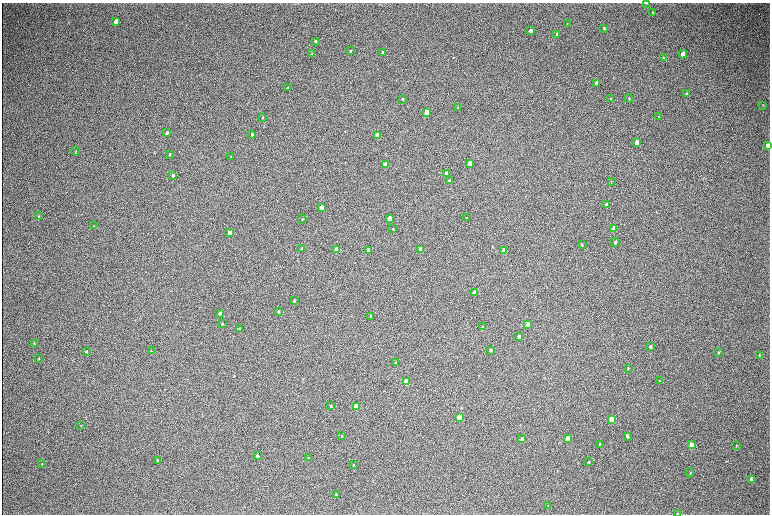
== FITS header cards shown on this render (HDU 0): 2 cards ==
NAXIS1  =                 1536 / length of data axis 1
NAXIS2  =                 1024 / length of data axis 2

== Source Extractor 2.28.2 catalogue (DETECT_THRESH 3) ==
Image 1536 x 1024 px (HDU 0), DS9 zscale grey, zoomed out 1/2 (1 PNG px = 2 x 2 image px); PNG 772 x 516 px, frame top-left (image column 1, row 1023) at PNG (2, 3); each listed source drawn as its Kron ellipse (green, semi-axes under 4 px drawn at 4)
Background 314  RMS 23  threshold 69.1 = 3 sigma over >= 5 px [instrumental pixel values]
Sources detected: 100; all 100 listed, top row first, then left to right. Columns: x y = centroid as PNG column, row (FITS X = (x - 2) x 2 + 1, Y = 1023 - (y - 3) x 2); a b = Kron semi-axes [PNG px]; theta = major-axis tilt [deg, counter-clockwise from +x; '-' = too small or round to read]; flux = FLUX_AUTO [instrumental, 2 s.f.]
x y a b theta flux
647 3 3 1 - 2600
652 13 3 2 - 2900
116 22 4 3 - 47000
567 24 2 1 - 2300
604 28 3 2 - 4200
530 31 3 3 - 17000
556 34 4 3 - 5000
315 41 3 3 - 5900
350 51 3 2 - 4300
382 53 3 3 - 12000
312 54 3 3 - 3700
683 54 4 3 - 74000
663 58 4 3 - 3500
596 83 3 3 - 20000
288 88 2 2 - 2300
686 93 4 3 - 4500
629 98 4 3 - 4600
402 99 3 2 - 5000
611 99 4 3 - 6100
763 105 3 2 - 2500
458 107 3 2 - 3200
427 112 3 3 - 150000
262 117 3 2 - 2900
659 117 3 2 - 2100
167 133 4 2 - 8500
252 134 3 2 - 6900
377 136 3 3 - 220000
637 143 4 3 - 92000
767 146 4 3 - 30000
75 151 4 2 - 2700
170 154 3 2 - 5000
231 157 3 2 - 5200
470 163 3 3 - 39000
386 164 3 3 - 130000
447 174 3 3 - 71000
173 175 4 3 - 6900
449 181 3 3 - 20000
611 182 3 2 - 1500
606 205 3 3 - 24000
321 208 3 3 - 74000
39 216 3 2 - 2600
389 218 3 3 - 67000
466 218 3 2 - 4600
302 219 4 2 - 3200
94 226 3 2 - 2500
393 229 3 2 - 4600
614 229 4 3 - 70000
230 233 3 3 - 62000
615 242 4 3 - 7600
582 245 3 2 - 2800
302 249 3 2 - 14000
420 249 3 3 - 75000
337 250 3 3 - 190000
368 250 3 2 - 15000
504 250 3 3 - 92000
474 293 3 3 - 90000
294 300 3 2 - 5100
278 311 3 2 - 9000
220 313 4 3 - 13000
370 316 3 2 - 9800
222 323 3 2 - 3400
528 324 3 3 - 44000
482 326 3 2 - 2800
239 328 4 3 - 3300
519 336 3 3 - 18000
34 343 4 2 - 3300
650 346 4 3 - 7900
490 350 3 2 - 8100
86 351 3 2 - 3800
151 351 3 3 - 3100
718 352 3 3 - 3400
759 355 3 2 - 3300
38 358 3 2 - 2800
396 362 3 3 - 4200
628 368 4 2 - 2900
659 381 3 2 - 2600
406 382 4 3 - 230000
331 406 4 3 - 5500
356 406 4 3 - 150000
459 417 4 3 - 340000
612 419 4 3 - 230000
81 425 3 2 - 1700
342 436 3 3 - 3700
627 436 4 3 - 9500
522 439 3 3 - 13000
568 439 4 3 - 170000
600 444 3 3 - 6200
691 445 4 3 - 32000
736 445 3 3 - 2600
257 456 3 3 - 11000
308 457 3 3 - 2300
158 460 4 3 - 5700
588 462 3 3 - 3900
42 464 4 2 - 2400
353 465 3 2 - 2300
690 473 4 2 - 2800
751 479 4 3 - 15000
336 494 3 2 - 2600
548 506 3 2 - 2500
678 514 3 2 - 4200
At the frame edge (FLAGS 8, measured only in part): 2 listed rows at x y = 767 146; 678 514